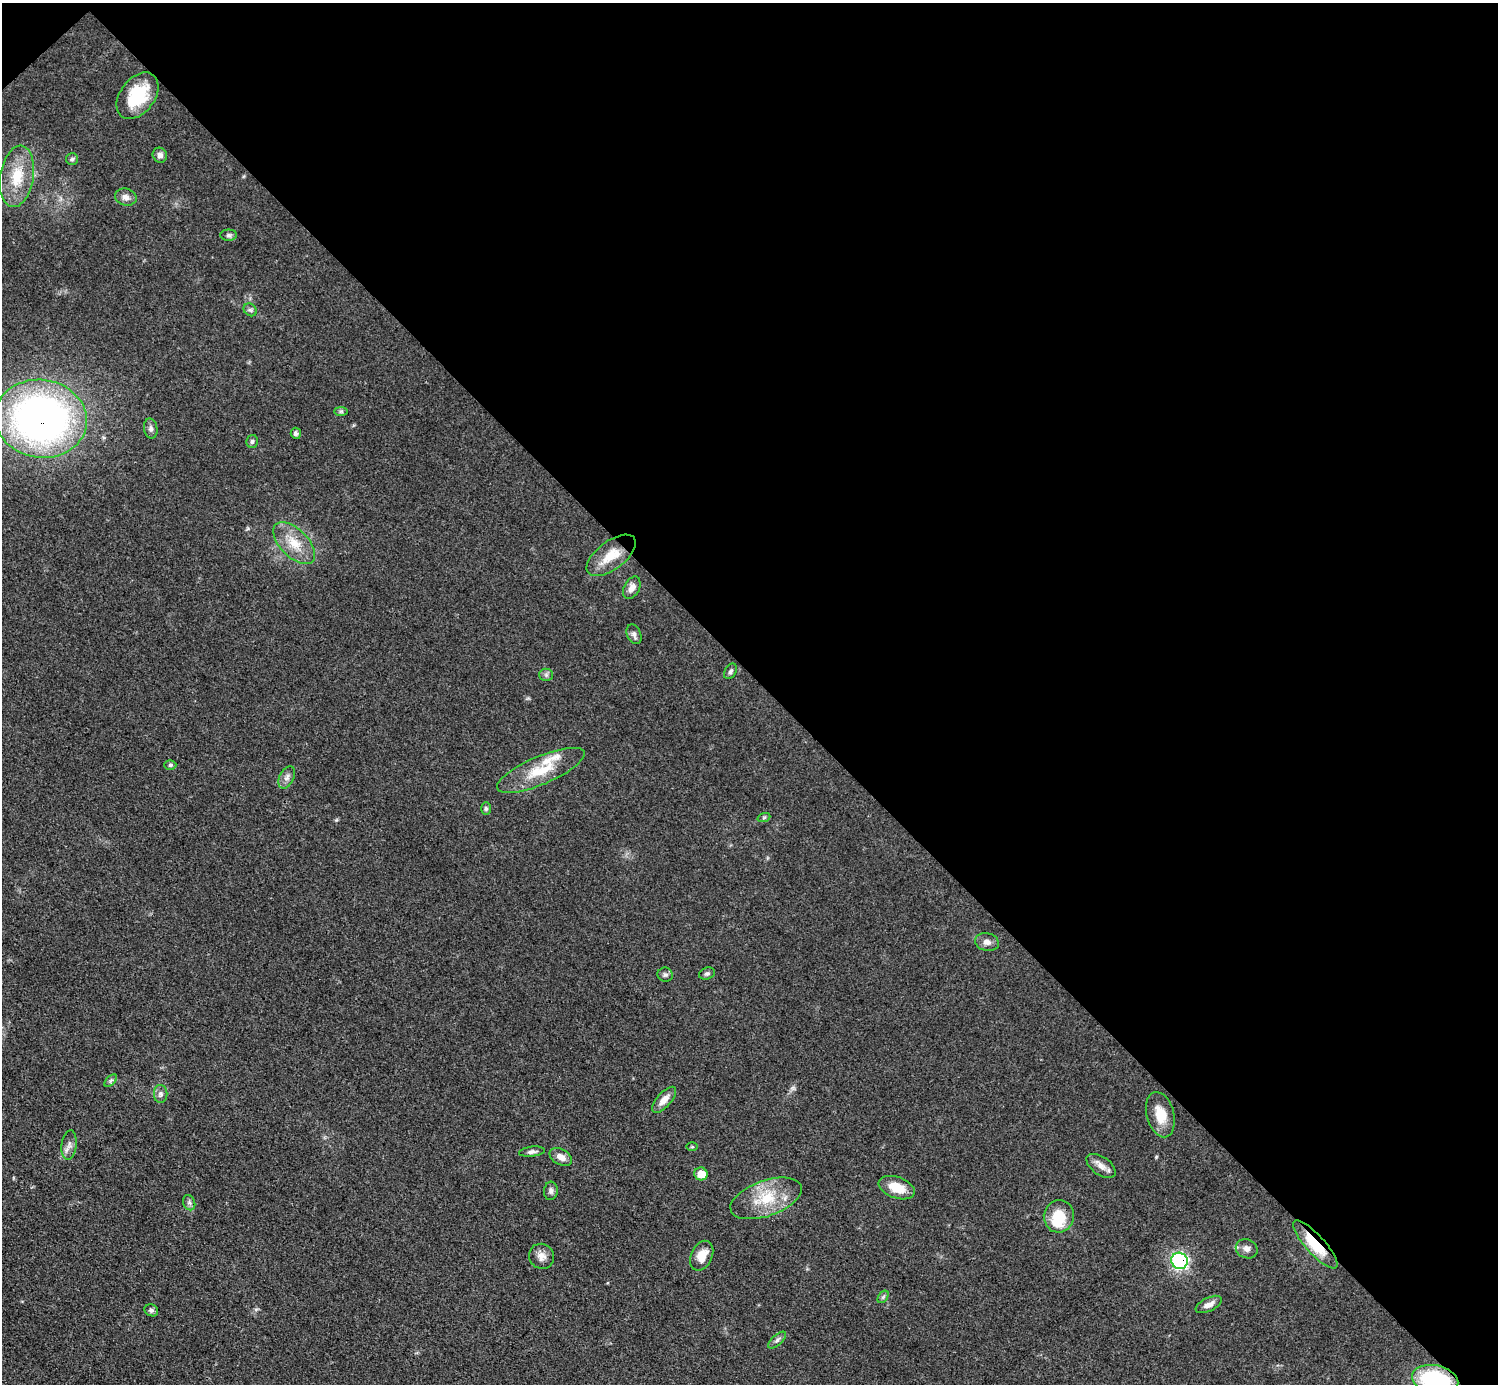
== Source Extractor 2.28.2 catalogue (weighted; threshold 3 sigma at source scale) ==
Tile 3 of 4 x 4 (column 3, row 1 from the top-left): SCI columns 2993-4488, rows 4446-5827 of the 5984 x 5984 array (HDU 1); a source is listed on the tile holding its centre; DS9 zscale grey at full resolution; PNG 1500 x 1386 px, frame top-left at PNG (2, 3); each listed source drawn as its Kron ellipse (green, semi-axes under 4 px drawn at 4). Shown black and unused: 49% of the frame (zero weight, under 3 of 4 exposures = <1% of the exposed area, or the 3 px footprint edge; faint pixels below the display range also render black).
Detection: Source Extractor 2.28.2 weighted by HDU 2 'WHT'; one run over the whole footprint, this tile lists its part. Background 0.0797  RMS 0.0063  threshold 0.0285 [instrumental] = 3 sigma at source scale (4.5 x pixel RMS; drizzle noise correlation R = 1.50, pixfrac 1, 0.05/0.05 arcsec/px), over >= 5 px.
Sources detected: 54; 1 inside a brighter object's white glare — neither listed nor drawn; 2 inside a brighter listed object's ellipse — not listed separately; the other 51 listed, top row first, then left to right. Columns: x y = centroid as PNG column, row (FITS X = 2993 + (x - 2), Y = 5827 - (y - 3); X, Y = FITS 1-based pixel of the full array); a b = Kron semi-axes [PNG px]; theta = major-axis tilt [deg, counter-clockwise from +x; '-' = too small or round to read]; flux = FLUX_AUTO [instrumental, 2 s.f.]
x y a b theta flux
138 96 26 17 53 30
160 155 7 7 - 2.5
72 159 6 6 - 1.3
17 176 31 16 81 21
126 197 11 8 -15 3.5
229 235 8 5 0 1.5
250 310 7 5 -44 1.4
341 411 7 4 0 1.1
41 419 46 39 -9 320
151 428 10 6 -80 2.2
296 433 5 5 - 1.7
252 441 6 5 - 1.4
294 543 26 14 -45 14
611 555 29 14 37 15
632 588 12 7 62 4.3
634 634 10 7 -66 2.3
730 671 8 5 59 1.5
546 675 6 6 - 1.6
170 765 6 5 - 1.2
541 770 47 14 23 22
287 777 12 7 62 3
486 809 6 5 - 1.1
764 817 6 4 20 0.89
987 942 12 9 -12 3.6
707 974 8 6 15 1.4
665 975 7 7 - 1.7
111 1081 7 4 45 1.3
161 1094 9 7 90 2.3
664 1100 16 7 48 5.6
1160 1115 23 13 -75 13
69 1145 15 7 83 3.5
692 1147 5 3 - 0.71
532 1152 13 5 7 2.2
561 1157 12 7 -30 4.6
1101 1166 16 9 -35 4.9
701 1174 7 6 - 11
897 1188 19 10 -20 12
551 1191 9 7 83 2
766 1198 37 17 20 24
189 1203 8 6 -69 1.7
1059 1216 16 15 - 17
1315 1244 31 9 -48 23
1247 1249 11 9 -24 3.4
541 1256 13 12 - 4.8
702 1256 16 10 65 9.3
1179 1261 8 8 - 120
883 1297 7 4 56 1.1
1209 1304 14 6 26 4
151 1310 7 6 - 1.5
777 1340 11 5 42 2
1435 1380 23 14 -12 65
Overlapping masked pixels (flux is a lower limit): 4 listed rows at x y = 41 419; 1315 1244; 1179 1261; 1435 1380
Isophote crosses this tile's border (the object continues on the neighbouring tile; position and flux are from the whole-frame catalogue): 1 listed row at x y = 1435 1380